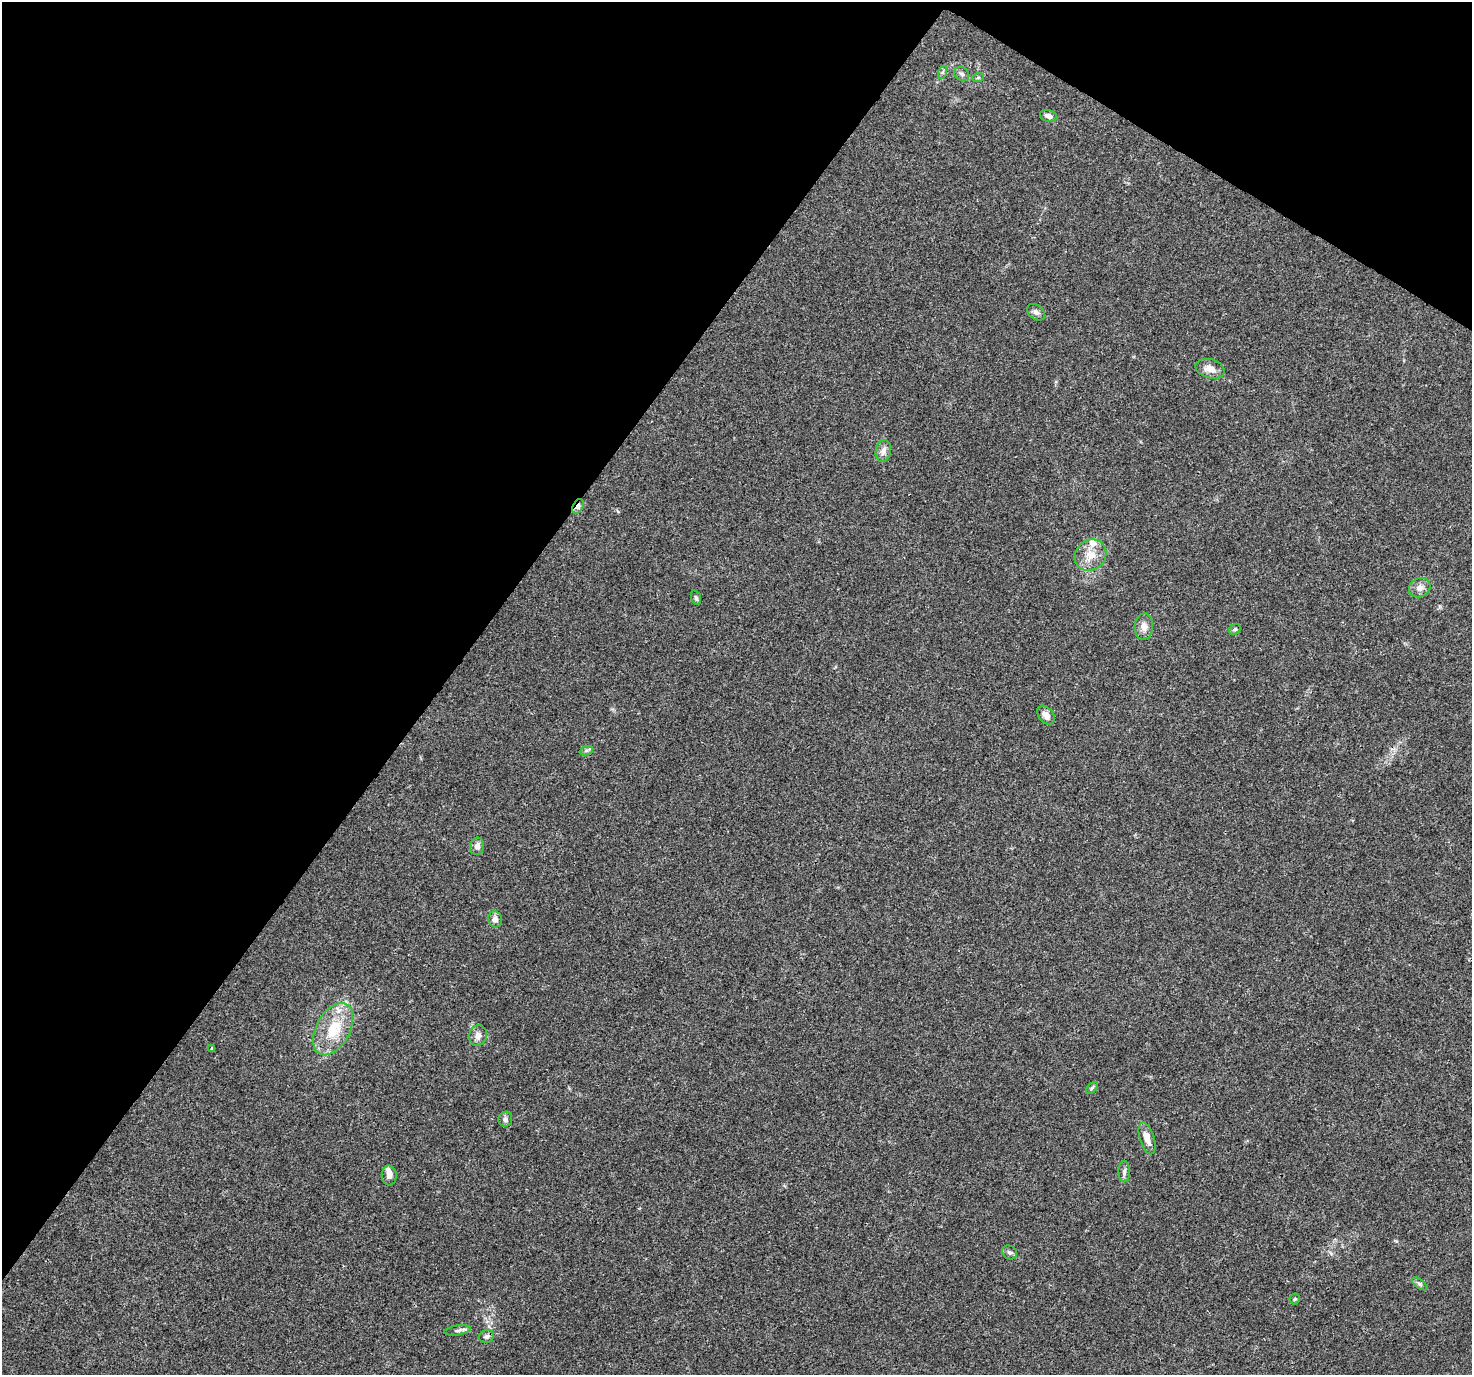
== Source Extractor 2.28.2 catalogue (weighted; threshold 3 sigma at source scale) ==
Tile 2 of 4 x 4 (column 2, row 1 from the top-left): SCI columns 1505-2974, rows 4355-5727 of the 5958 x 6028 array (HDU 1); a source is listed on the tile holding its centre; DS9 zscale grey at full resolution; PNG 1474 x 1377 px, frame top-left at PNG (2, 2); each listed source drawn as its Kron ellipse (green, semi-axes under 4 px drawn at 4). Shown black and unused: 34% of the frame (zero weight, under 3 of 4 exposures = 5% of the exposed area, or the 3 px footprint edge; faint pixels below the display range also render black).
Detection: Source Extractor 2.28.2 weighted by HDU 2 'WHT'; one run over the whole footprint, this tile lists its part. Background 0.0157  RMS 0.0026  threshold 0.0117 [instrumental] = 3 sigma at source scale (4.5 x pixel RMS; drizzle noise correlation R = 1.50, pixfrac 1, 0.0396/0.0396 arcsec/px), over >= 5 px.
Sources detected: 32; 2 inside a brighter listed object's ellipse — not listed separately; the other 30 listed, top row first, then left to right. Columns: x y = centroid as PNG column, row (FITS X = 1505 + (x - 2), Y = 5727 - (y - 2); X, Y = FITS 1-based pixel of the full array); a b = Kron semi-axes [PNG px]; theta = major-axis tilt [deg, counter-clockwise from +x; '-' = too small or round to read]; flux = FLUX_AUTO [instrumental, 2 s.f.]
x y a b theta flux
943 72 7 4 71 0.45
962 74 8 6 -36 0.72
978 78 6 4 19 0.3
1049 116 9 6 -16 1.2
1036 312 10 7 -37 0.95
1210 369 15 9 -15 2.4
883 451 11 7 78 1.5
578 506 8 5 62 0.91
1091 555 17 15 43 3.9
1420 588 11 9 24 1.6
696 598 8 4 -69 0.51
1144 626 13 9 85 1.9
1235 629 6 5 - 0.43
1046 715 10 7 -51 1.9
586 751 7 4 19 0.5
477 846 8 7 - 1.2
495 919 8 7 - 1.4
333 1029 28 17 62 9.7
478 1035 10 8 76 1.6
212 1048 4 3 - 0.35
1092 1088 7 4 45 0.41
505 1119 7 7 - 0.85
1147 1138 16 7 -73 2.4
1124 1172 10 6 89 0.82
389 1175 10 7 -88 1.4
1009 1252 8 6 -36 0.73
1420 1284 9 4 -35 0.59
1295 1299 5 5 - 0.32
457 1330 13 4 9 0.9
487 1336 7 6 - 0.78
Overlapping masked pixels (flux is a lower limit): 1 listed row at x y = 578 506